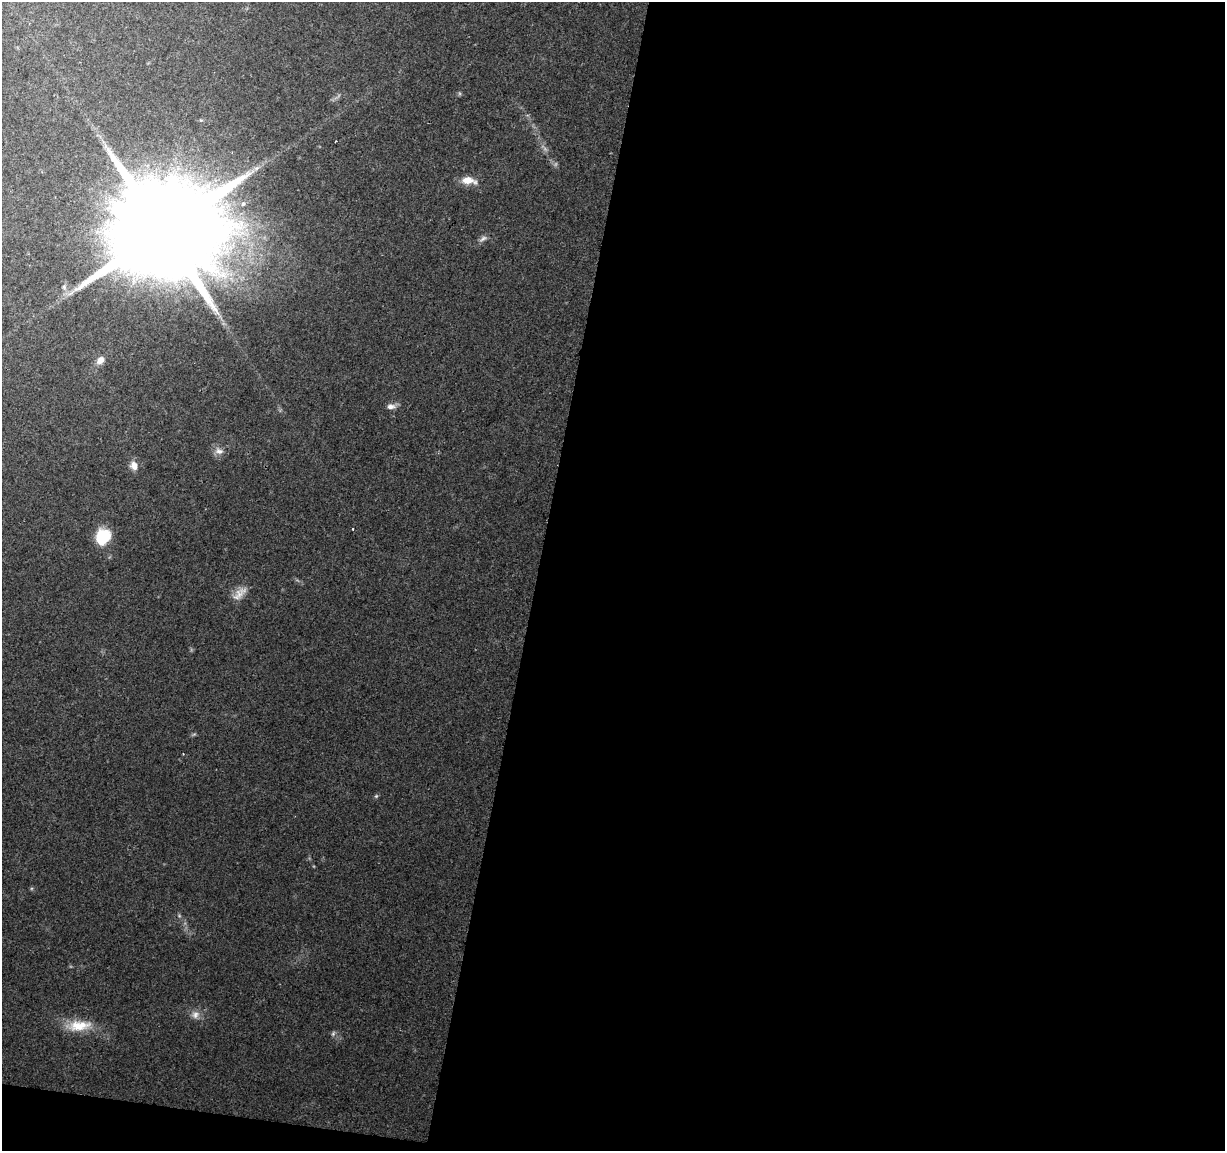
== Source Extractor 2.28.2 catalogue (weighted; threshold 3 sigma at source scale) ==
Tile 16 of 4 x 4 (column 4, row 4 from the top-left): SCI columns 3669-4891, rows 227-1375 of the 4900 x 5106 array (HDU 1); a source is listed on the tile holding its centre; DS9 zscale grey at full resolution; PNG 1227 x 1153 px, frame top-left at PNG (2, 2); no overlay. Shown black and unused: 57% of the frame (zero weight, under 2 of 3 exposures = <1% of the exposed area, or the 3 px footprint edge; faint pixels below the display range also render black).
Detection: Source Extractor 2.28.2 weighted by HDU 2 'WHT'; one run over the whole footprint, this tile lists its part. Background 0.0974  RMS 0.006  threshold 0.0272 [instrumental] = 3 sigma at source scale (4.5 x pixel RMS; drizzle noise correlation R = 1.50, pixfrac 1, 0.0396/0.0396 arcsec/px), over >= 5 px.
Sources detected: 18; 2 too faint to see at this stretch — not listed; the other 16 listed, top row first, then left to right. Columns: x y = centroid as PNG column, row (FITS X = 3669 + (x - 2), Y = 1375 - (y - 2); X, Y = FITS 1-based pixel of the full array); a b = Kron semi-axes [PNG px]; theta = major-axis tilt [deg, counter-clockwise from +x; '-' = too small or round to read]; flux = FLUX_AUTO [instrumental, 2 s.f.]
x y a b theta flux
468 180 18 8 -7 7.9
243 204 4 4 - 3.3
163 231 38 25 77 23000
483 239 13 6 31 2.4
64 287 7 6 - 1.7
100 360 10 8 42 4.4
391 406 11 7 3 3.4
219 451 13 9 -16 3.9
134 466 11 9 -60 4.8
353 529 2 2 - 0.65
103 537 15 12 51 25
240 593 24 10 44 6.8
194 734 6 4 19 0.87
376 796 7 4 45 0.9
195 1015 12 10 35 4.2
79 1026 35 14 6 16